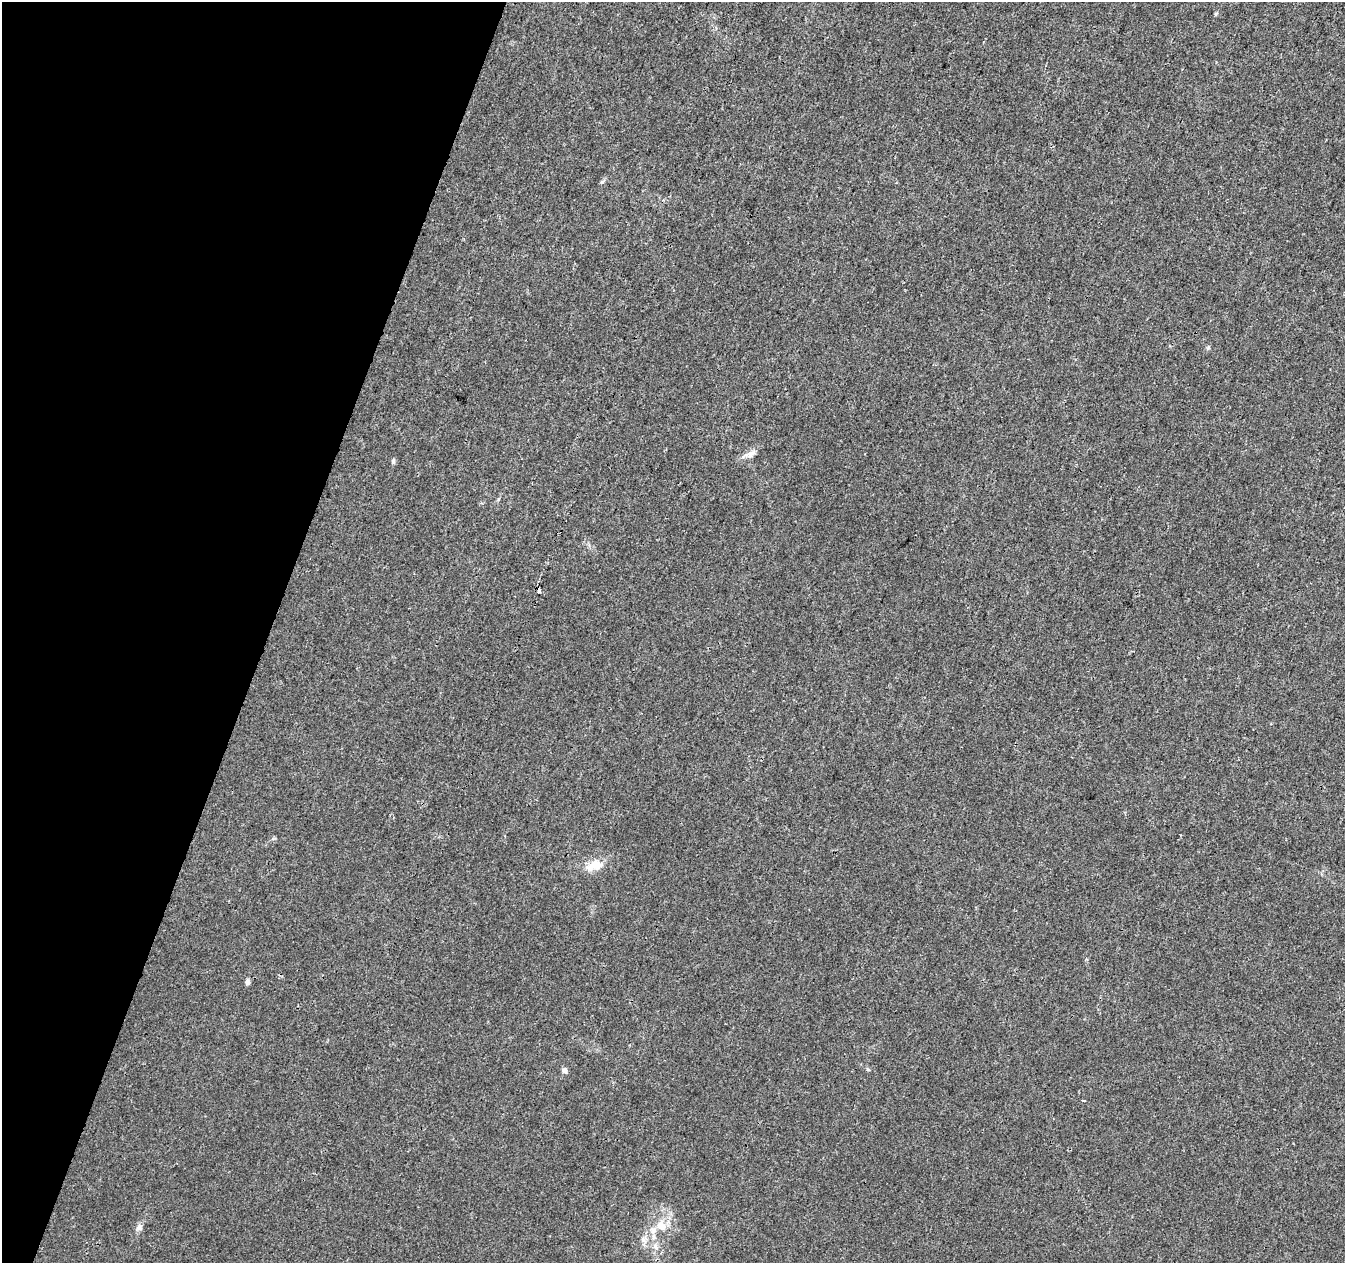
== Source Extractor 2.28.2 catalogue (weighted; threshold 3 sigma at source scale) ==
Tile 9 of 4 x 4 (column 1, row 3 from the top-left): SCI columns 3-1345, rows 1480-2740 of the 5385 x 5542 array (HDU 1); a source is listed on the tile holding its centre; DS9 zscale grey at full resolution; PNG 1347 x 1265 px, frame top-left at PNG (2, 2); no overlay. Shown black and unused: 20% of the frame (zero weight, under 3 of 4 exposures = <1% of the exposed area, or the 3 px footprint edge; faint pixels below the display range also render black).
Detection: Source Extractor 2.28.2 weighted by HDU 2 'WHT'; one run over the whole footprint, this tile lists its part. Background 0.00635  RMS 0.0029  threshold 0.013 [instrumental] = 3 sigma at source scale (4.5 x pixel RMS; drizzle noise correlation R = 1.50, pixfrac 1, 0.0396/0.0396 arcsec/px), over >= 5 px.
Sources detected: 14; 1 cosmic-ray / hot-pixel residue — not listed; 1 inside a brighter listed object's ellipse — not listed separately; the other 12 listed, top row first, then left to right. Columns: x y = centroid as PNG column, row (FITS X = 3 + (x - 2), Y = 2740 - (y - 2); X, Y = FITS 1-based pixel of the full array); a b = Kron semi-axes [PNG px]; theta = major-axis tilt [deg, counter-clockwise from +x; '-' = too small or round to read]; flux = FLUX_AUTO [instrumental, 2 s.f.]
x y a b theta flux
602 182 6 4 19 0.42
1208 348 6 5 - 0.43
750 454 23 7 24 1.9
393 461 6 5 - 0.69
595 865 18 11 20 4.9
247 982 5 4 - 1.6
564 1070 6 6 - 1.1
1084 1101 4 2 - 0.3
661 1226 15 11 -46 3.6
139 1227 9 8 - 1.2
643 1240 8 6 -69 1.1
656 1247 9 5 -73 1.1